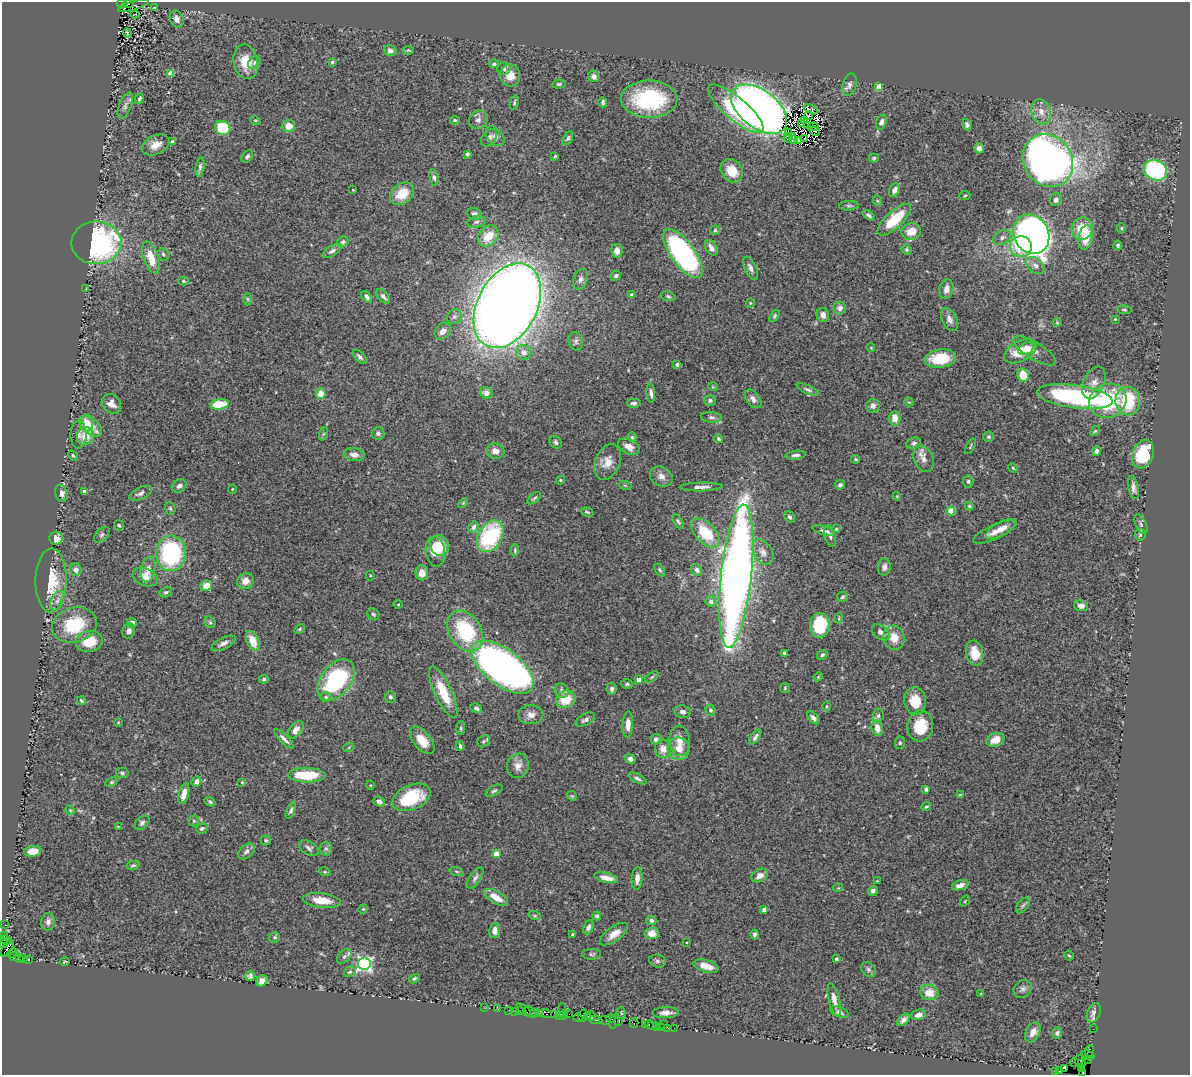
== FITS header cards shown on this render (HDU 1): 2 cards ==
NAXIS1  =                 1188
NAXIS2  =                 1073

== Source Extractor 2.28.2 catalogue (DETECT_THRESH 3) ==
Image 1188 x 1073 px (HDU 1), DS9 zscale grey, 1 PNG px = 1 image px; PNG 1192 x 1077 px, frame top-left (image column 1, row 1073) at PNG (2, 2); each listed source drawn as its Kron ellipse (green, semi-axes under 4 px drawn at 4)
Background 0.802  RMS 0.041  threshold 0.122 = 3 sigma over >= 5 px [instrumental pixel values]
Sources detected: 425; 3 with non-positive FLUX_AUTO (blend fragments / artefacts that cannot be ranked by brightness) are neither listed nor drawn; the other 422 listed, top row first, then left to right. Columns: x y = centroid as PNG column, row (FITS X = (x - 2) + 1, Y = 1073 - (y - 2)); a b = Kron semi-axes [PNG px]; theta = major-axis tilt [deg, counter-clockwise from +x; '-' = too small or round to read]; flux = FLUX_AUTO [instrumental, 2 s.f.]
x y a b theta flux
122 4 5 4 - 350
128 4 5 3 - 400
134 6 16 4 17 180
155 8 4 3 - 3.6
135 14 4 2 - 3.8
177 19 9 6 -68 16
127 33 5 2 - 3.1
390 50 6 5 - 11
408 50 6 4 6 3.1
246 62 17 12 -79 55
254 62 7 5 43 6.2
332 62 4 3 - 3.6
494 64 5 4 - 5.8
504 69 6 6 - 6.1
171 74 4 4 - 67
510 75 11 10 - 33
594 76 6 5 - 12
559 84 7 4 7 6.4
849 85 11 6 76 13
879 87 4 4 - 60
139 99 5 4 - 4.4
649 99 28 18 -1 260
603 102 5 3 - 6.2
514 103 7 4 78 4.7
125 106 14 6 68 11
736 109 35 11 -40 180
759 109 32 19 -38 2600
811 109 8 3 -24 3.8
1041 112 13 9 -72 25
809 116 5 3 - 4.3
255 120 5 3 - 2.6
455 120 5 4 - 3.7
478 120 10 8 46 12
805 121 3 2 - 0.36
881 122 8 5 71 9.1
802 123 2 2 - 2.7
807 125 4 2 - 0.83
967 125 6 4 -73 7.9
288 126 6 6 - 30
813 127 5 2 - 1.9
223 128 8 7 - 130
815 131 5 2 - 3.2
789 133 2 2 - 2
495 136 11 7 -49 11
793 137 2 2 - 1
489 138 10 6 52 12
568 138 7 4 61 5.6
788 138 4 3 - 3.3
804 139 3 2 - 2.7
793 140 2 2 - 2.5
799 141 4 2 - 2.8
172 142 4 3 - 10
156 145 15 9 26 28
979 148 5 4 - 15
467 154 4 3 - 6.3
247 156 7 5 48 7.4
555 156 3 3 - 3.8
874 158 5 4 - 3.8
1048 161 27 24 -56 1700
200 167 10 4 81 7.2
1155 170 12 10 -26 320
732 171 13 10 -50 47
434 178 8 4 -80 6.2
353 190 3 2 - 1.9
895 190 7 5 62 15
402 194 13 10 36 59
965 195 5 3 - 3.2
1056 200 6 5 - 10
878 201 5 3 - 2.9
849 206 10 4 4 5.7
474 214 7 6 - 12
868 215 7 4 -35 6.2
894 220 21 8 43 100
476 222 9 5 11 8
1121 228 4 4 - 3.3
1082 229 11 10 - 63
715 230 5 4 - 4.1
911 231 10 8 19 38
1031 234 20 17 -61 1800
488 236 12 9 46 56
1002 237 9 6 31 10
1086 237 12 7 77 46
343 242 6 5 - 5.1
96 243 25 21 0 580
1118 245 5 4 - 3.7
1021 246 11 10 - 69
711 248 8 5 -59 16
907 250 5 5 - 4.3
332 251 11 5 32 8.8
617 251 7 5 -82 14
683 253 29 11 -54 590
163 254 6 5 - 5.8
151 257 17 7 -71 54
1035 265 10 7 -41 13
751 268 12 6 -65 13
616 276 5 5 - 5.6
581 279 10 7 69 11
183 281 5 4 - 3.3
86 289 3 3 - 9.8
946 289 10 7 79 19
632 295 4 3 - 13
383 296 8 5 -48 9.5
668 296 7 4 -15 4.8
367 297 7 4 -50 9.2
248 299 6 4 -88 3.7
750 303 4 4 - 2.9
507 306 45 30 62 5600
840 308 6 6 - 14
1124 310 7 4 -5 4.4
823 315 7 6 - 16
775 316 7 4 54 4.5
454 317 8 7 - 9
1115 319 3 2 - 2.1
949 320 12 7 -62 16
1057 322 4 4 - 2.7
443 331 9 7 51 20
576 341 9 7 -74 8.5
871 348 4 3 - 1.9
1026 348 9 5 28 19
1020 351 17 10 28 60
1035 351 24 8 -31 20
524 352 7 7 - 19
360 357 8 4 -45 7.8
940 359 16 9 8 92
677 364 4 4 - 8.5
1023 375 7 5 -74 55
1094 383 17 10 65 24
713 387 5 3 - 2
808 390 11 4 -23 7.7
486 393 6 5 - 19
651 393 10 4 -85 8.8
321 394 5 5 - 29
1075 397 38 11 -8 440
753 399 11 6 -52 12
710 400 6 5 - 6
1108 401 19 17 22 200
1128 401 14 12 -89 140
909 402 4 3 - 2.5
634 403 7 4 -3 6.6
111 404 10 8 -46 20
219 404 9 5 8 82
873 406 7 6 - 9.4
711 417 10 5 -4 7.8
895 418 7 5 89 26
87 423 8 6 -85 39
91 426 13 7 -40 44
1095 431 6 3 44 3.2
378 433 6 6 - 7.7
323 434 7 4 70 3.8
78 435 14 8 89 15
85 436 9 8 - 42
632 437 5 4 - 4
989 437 5 5 - 4.3
718 439 5 4 - 5.7
556 442 7 5 -48 7.2
914 443 7 5 22 7.2
970 446 8 2 64 3.1
629 447 11 7 -27 19
495 451 9 7 -9 18
1096 451 5 4 - 8.8
1143 454 15 10 68 100
73 455 5 3 - 3.8
354 455 10 6 -7 16
796 455 10 4 7 9.5
856 459 4 3 - 3.3
924 459 13 9 -65 20
608 462 18 12 69 33
1013 468 5 4 - 2.9
661 476 12 9 -28 18
560 480 4 4 - 3.4
968 481 6 5 - 5.4
625 485 6 4 -19 3.4
840 485 5 4 - 5.6
179 486 8 6 35 9.1
701 487 21 4 2 15
1133 487 12 5 -79 13
232 489 5 3 - 2.2
84 491 3 3 - 7.7
61 493 9 6 -75 13
140 493 12 6 26 12
897 496 4 3 - 2.1
534 498 8 4 38 4.7
463 503 6 3 45 3.2
969 506 4 4 - 3.4
170 508 7 5 -72 4.9
951 511 4 4 - 74
587 512 6 3 -16 3.8
790 517 6 5 - 6.2
678 521 8 4 -57 4.4
1141 524 10 5 -66 6.9
119 525 5 4 - 3.7
473 527 6 4 56 9.2
836 529 3 3 - 3.2
1001 529 17 7 28 26
824 531 12 3 -15 7.4
995 532 23 7 24 23
705 533 18 10 -47 110
102 535 9 5 45 6.9
1140 535 6 5 - 5.7
490 536 17 12 60 240
830 536 11 5 -74 8.2
56 538 6 6 - 23
440 545 11 9 -60 47
515 550 6 3 88 3.8
435 551 15 9 -81 65
763 552 14 9 -60 22
171 553 18 15 85 300
884 567 8 6 85 11
76 570 6 6 - 15
148 570 13 7 79 26
660 570 7 4 -59 4.2
696 570 6 5 - 9.3
422 573 7 6 - 26
370 576 5 4 - 3.3
736 576 72 15 84 3000
145 577 13 8 -24 21
51 580 32 15 89 94
245 581 8 7 - 23
206 586 6 5 - 34
166 592 6 5 - 4.7
842 597 5 5 - 5.5
57 601 10 6 68 12
711 601 5 5 - 16
398 604 4 3 - 2.1
1081 606 7 5 -9 12
373 614 6 5 - 5.9
839 618 5 3 - 2.5
210 622 6 5 - 4.4
132 623 5 4 - 15
74 625 23 17 15 130
820 625 12 9 84 140
300 629 6 4 28 4.2
129 631 8 6 71 12
465 631 22 15 -58 200
881 632 10 6 -40 14
894 638 12 10 -75 39
89 641 13 10 10 57
253 641 10 6 -66 45
224 643 13 5 26 13
784 653 4 3 - 4.5
975 653 13 8 -79 38
822 655 6 4 35 5.8
503 667 37 18 -37 1600
652 677 7 4 36 4.2
818 677 4 3 - 2.6
264 679 5 4 - 4.4
336 680 23 15 53 270
639 680 4 4 - 23
627 684 6 5 - 4.8
785 688 5 5 - 3.5
612 689 6 5 - 8.1
562 691 7 6 - 8.6
443 692 28 8 -65 76
326 697 5 5 - 4.7
390 697 6 5 - 6.7
566 699 10 8 21 59
81 701 4 3 - 3.3
915 701 13 11 -85 52
826 706 5 3 - 2.8
476 708 6 4 -28 7
710 710 5 5 - 4.8
682 712 8 6 -10 9
531 715 12 9 1 19
878 716 7 5 85 6.5
813 718 7 4 -48 8.8
585 720 10 5 28 9.3
118 722 4 4 - 2.2
628 724 13 5 87 20
920 726 15 12 81 63
461 728 7 4 89 3.7
877 728 8 5 -76 22
296 730 10 6 49 17
755 737 9 4 55 8.1
284 739 13 4 -44 11
656 739 5 5 - 11
422 740 16 8 -50 45
995 740 9 6 22 29
484 741 7 5 40 5
680 741 15 10 -87 27
900 743 6 5 - 4.4
460 746 5 3 - 5.3
349 747 6 3 20 3
679 748 11 11 - 34
663 749 9 8 - 24
630 759 5 4 - 12
518 766 12 11 - 20
122 773 6 5 - 5.6
307 775 19 7 -1 100
638 778 10 4 -27 6.9
111 782 6 4 27 3.9
196 782 5 4 - 10
242 782 3 3 - 2.7
370 785 4 3 - 2.2
926 789 4 3 - 10
494 791 9 4 29 5.8
184 794 11 5 75 22
960 795 3 2 - 2.5
572 796 6 4 -41 3.2
412 797 20 12 23 130
210 802 6 4 -35 4.9
379 802 6 5 - 11
926 807 5 3 - 4.3
70 810 5 4 - 3.2
291 810 8 4 66 6.7
194 821 5 5 - 4.4
142 823 8 5 41 6.8
118 827 4 3 - 2.2
202 828 6 5 - 6.5
266 840 5 5 - 4.5
309 848 11 6 -30 8.9
326 849 7 6 - 6.4
33 851 8 5 6 31
246 851 9 6 42 10
496 854 4 4 - 43
133 865 7 4 9 4.6
325 872 6 3 -18 3.3
457 872 7 3 -19 3.5
760 876 9 6 29 16
475 878 12 5 55 9.6
606 878 12 5 -12 24
637 879 11 5 86 16
877 881 3 3 - 1.8
960 885 8 4 17 15
838 888 5 3 - 2
873 891 5 4 - 8.7
496 897 13 6 -31 41
322 900 19 7 -7 46
965 901 6 3 54 2.5
1023 905 9 5 52 6.3
363 909 4 4 - 3.1
764 910 4 3 - 10
535 916 6 4 -18 4.8
597 916 4 4 - 7.4
651 920 5 4 - 8.3
48 922 9 7 85 11
5 925 2 2 - 10
588 927 7 4 65 9
495 930 8 5 82 17
652 933 7 6 - 25
614 934 16 7 36 24
754 934 5 3 - 5.9
4 935 4 3 - 23
573 935 3 3 - 6.4
274 937 5 5 - 4.5
6 940 6 3 -28 83
686 942 3 2 - 2
4 943 4 4 - 180
7 948 9 4 58 660
12 953 5 2 - 28
592 954 9 5 2 5.1
14 956 5 3 - 36
344 956 9 5 45 8.3
1069 956 5 3 - 3.2
19 958 4 2 - 8.5
24 959 3 3 - 20
836 959 3 3 - 7.6
29 960 3 3 - 150
657 961 8 6 -16 7
65 962 5 2 - 2.6
364 964 6 6 - 740
706 966 13 6 -16 35
868 969 8 6 -46 7.7
350 972 6 5 - 5.3
250 976 5 4 - 6.8
414 979 6 4 31 5
262 981 6 5 - 19
1023 989 10 8 44 11
929 992 9 7 -15 36
981 994 3 2 - 1.9
834 1000 17 5 -76 20
484 1008 2 2 - 23
498 1009 3 2 - 3.4
509 1010 2 2 - 21
524 1010 8 2 -41 15
562 1010 6 2 89 37
515 1011 2 2 - 6.4
519 1011 3 3 - 41
530 1012 7 3 -43 63
839 1012 10 5 -22 7.9
535 1013 3 3 - 90
539 1013 3 2 - 39
621 1013 6 3 -71 2.4
665 1013 13 5 2 15
1094 1013 10 6 69 12
545 1014 6 4 -13 130
555 1014 3 3 - 24
569 1014 2 2 - 20
564 1015 5 3 - 120
918 1015 7 5 13 12
560 1016 4 3 - 85
582 1016 6 3 69 65
588 1016 3 3 - 22
592 1016 4 3 - 52
578 1018 4 3 - 73
611 1018 4 3 - 120
596 1020 6 2 -7 170
605 1020 6 3 -12 51
903 1020 7 4 45 10
614 1021 8 4 70 150
619 1021 4 2 - 35
634 1023 5 3 - 43
663 1024 4 2 - 38
645 1025 3 2 - 41
651 1025 6 3 -20 56
657 1026 2 2 - 25
661 1027 3 2 - 19
668 1028 3 2 - 14
674 1028 2 2 - 20
1093 1029 2 2 - 11
1033 1032 11 7 62 18
1057 1033 5 4 - 6.5
1089 1051 5 4 - 110
1088 1055 6 3 -21 69
1079 1060 5 4 - 280
1089 1060 2 2 - 10
1075 1063 4 2 - 16
1082 1063 3 2 - 160
1065 1069 3 2 - 11
1082 1069 2 2 - 9.2
1056 1071 2 2 - 13
1060 1071 2 2 - 13
1083 1072 3 2 - 69
At the frame edge (FLAGS 8, measured only in part): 2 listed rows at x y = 4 943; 1083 1072
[3 non-positive-flux detections neither listed nor drawn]